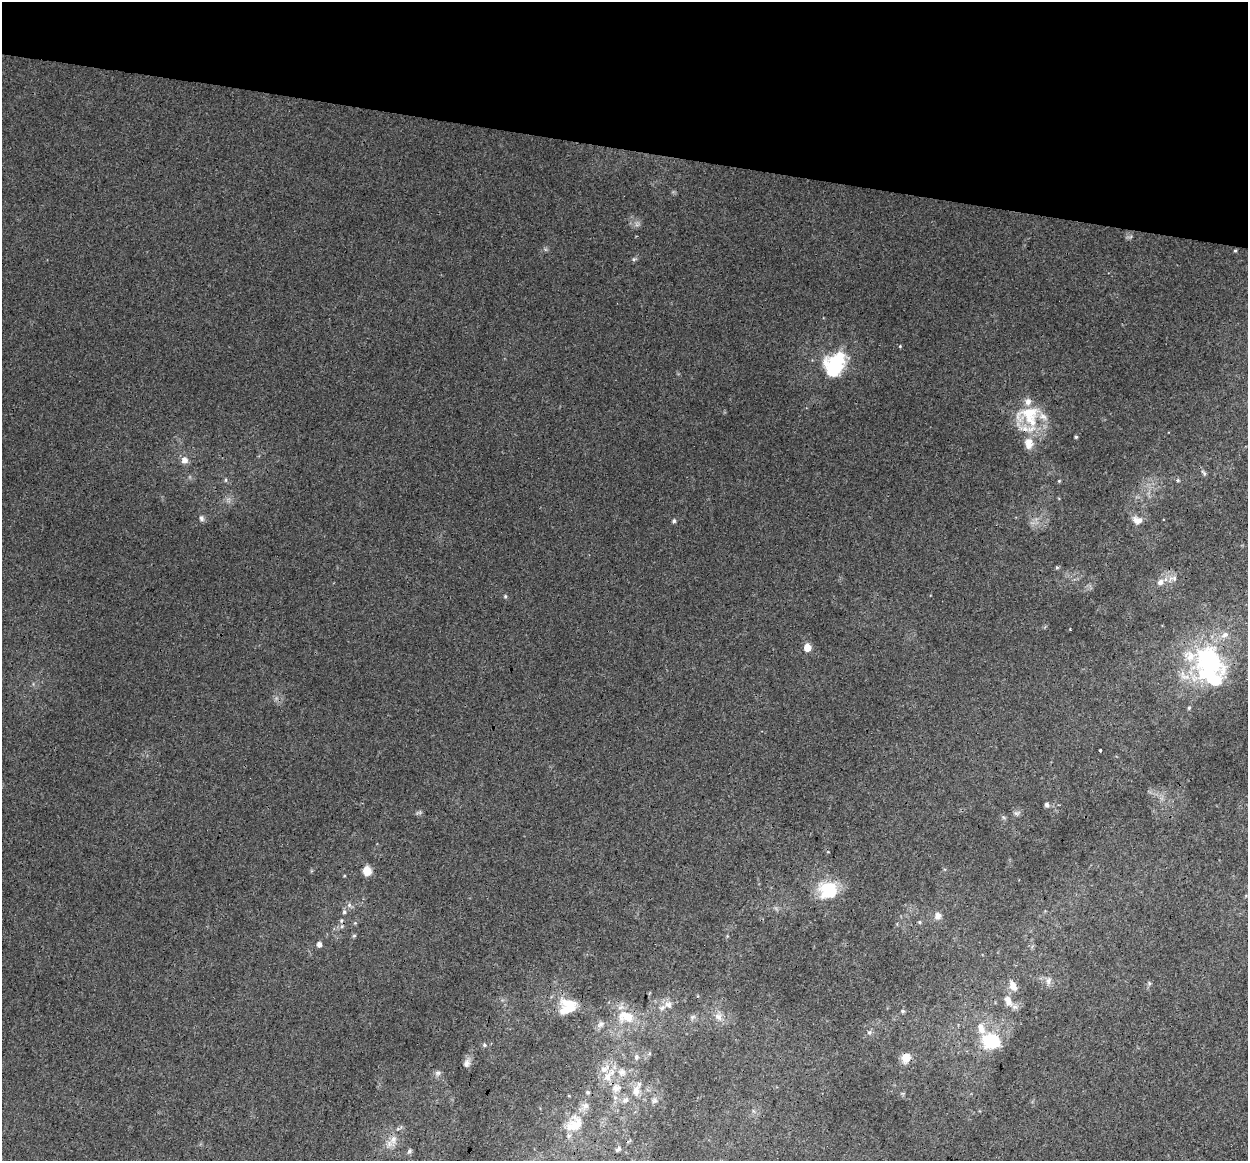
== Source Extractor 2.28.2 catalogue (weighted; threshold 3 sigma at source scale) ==
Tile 2 of 4 x 4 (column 2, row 1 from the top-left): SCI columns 1260-2505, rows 3758-4916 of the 5018 x 5256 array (HDU 1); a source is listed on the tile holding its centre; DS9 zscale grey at full resolution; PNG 1250 x 1163 px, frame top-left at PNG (2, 2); no overlay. Shown black and unused: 13% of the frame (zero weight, under 3 of 4 exposures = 5% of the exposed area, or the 3 px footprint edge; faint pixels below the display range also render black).
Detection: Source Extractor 2.28.2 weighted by HDU 2 'WHT'; one run over the whole footprint, this tile lists its part. Background 0.00927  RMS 0.0038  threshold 0.0172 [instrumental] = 3 sigma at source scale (4.5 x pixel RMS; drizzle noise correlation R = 1.50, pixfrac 1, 0.0396/0.0396 arcsec/px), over >= 5 px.
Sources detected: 80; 2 inside a brighter object's white glare — not listed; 12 inside a brighter listed object's ellipse — not listed separately; the other 66 listed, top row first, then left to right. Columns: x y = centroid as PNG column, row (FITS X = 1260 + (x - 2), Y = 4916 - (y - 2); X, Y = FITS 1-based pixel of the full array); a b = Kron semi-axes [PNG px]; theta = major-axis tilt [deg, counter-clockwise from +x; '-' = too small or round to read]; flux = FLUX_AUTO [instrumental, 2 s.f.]
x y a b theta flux
1235 251 3 3 - 0.43
634 259 6 4 18 0.57
900 346 4 3 - 0.34
835 364 33 24 58 22
1029 413 39 17 16 13
1076 437 4 4 - 0.49
1029 443 16 11 87 4.6
184 460 7 7 - 2.6
1204 473 10 5 -53 0.82
226 480 6 4 -89 0.48
1178 480 5 4 - 0.58
1059 481 4 4 - 0.36
201 518 7 6 - 1.1
1137 520 13 9 -17 2.7
674 521 5 4 - 0.64
1057 567 5 4 - 0.49
1173 578 12 6 -2 1.7
1160 582 7 6 - 1.8
505 596 5 4 - 0.53
1225 635 12 8 28 2.4
807 647 5 5 - 8.3
1209 659 42 25 -35 41
1189 708 5 4 - 0.54
1100 751 3 3 - 1.1
1046 804 6 6 - 0.93
1017 813 9 6 9 1
828 852 5 3 - 0.31
367 871 9 8 - 4.4
828 890 22 20 -8 16
349 905 7 5 -71 0.98
344 912 6 5 - 0.73
938 916 8 7 - 2.4
341 921 5 5 - 0.59
919 922 5 5 - 0.44
355 923 5 5 - 0.46
354 936 6 4 2 0.49
319 944 5 5 - 1.7
1048 981 11 7 73 1.7
1149 983 6 4 -72 0.51
1013 986 13 8 -65 3.2
1008 1001 17 10 -62 3.7
569 1003 29 12 -7 7.6
668 1004 10 9 - 2.2
903 1011 5 4 - 0.6
626 1017 27 18 -10 11
692 1017 6 5 - 0.78
718 1017 11 8 -11 2.5
601 1024 11 8 33 1.8
869 1032 7 5 28 0.78
992 1041 20 16 -4 17
484 1045 5 4 - 0.54
636 1057 8 7 - 1.1
906 1058 14 11 67 3.8
467 1063 12 8 72 1.7
604 1068 16 9 37 4.2
622 1072 11 10 - 3
438 1073 8 6 1 1
616 1088 14 11 14 3.4
636 1091 14 9 74 3.8
588 1092 5 4 - 0.58
625 1100 9 7 32 1.4
654 1100 8 6 -15 1
574 1124 26 18 42 8.8
393 1139 13 10 67 3.4
618 1149 6 4 38 0.8
409 1151 7 5 50 0.86
Overlapping masked pixels (flux is a lower limit): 1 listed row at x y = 1029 443
Unlisted compact peaks at least as high as the median listed source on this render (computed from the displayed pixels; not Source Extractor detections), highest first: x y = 1070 629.